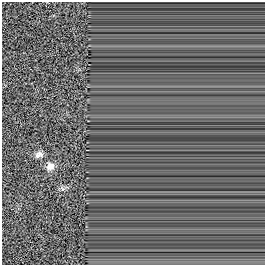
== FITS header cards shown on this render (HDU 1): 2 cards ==
NAXIS1  =                  263
NAXIS2  =                  263

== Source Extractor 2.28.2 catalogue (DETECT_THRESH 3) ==
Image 263 x 263 px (HDU 1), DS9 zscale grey, 1 PNG px = 1 image px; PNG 267 x 267 px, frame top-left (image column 1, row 263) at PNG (2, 2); no overlay
Background 0.00286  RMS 0.036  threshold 0.108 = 3 sigma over >= 5 px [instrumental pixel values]
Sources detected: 3; all 3 listed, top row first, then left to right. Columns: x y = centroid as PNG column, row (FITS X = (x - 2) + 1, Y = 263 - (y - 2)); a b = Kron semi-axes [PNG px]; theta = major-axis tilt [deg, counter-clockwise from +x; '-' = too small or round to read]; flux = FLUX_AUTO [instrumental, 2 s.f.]
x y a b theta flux
39 154 10 7 28 16
50 166 12 11 - 25
63 188 14 6 10 9.7